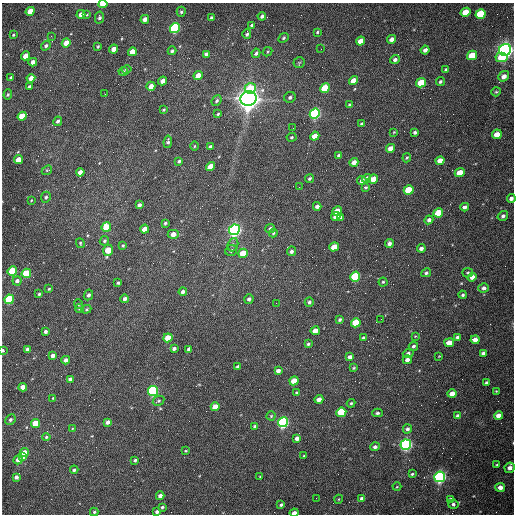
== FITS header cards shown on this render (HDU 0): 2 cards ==
NAXIS1  =                  512 /fastest changing axis
NAXIS2  =                  512 /next to fastest changing axis

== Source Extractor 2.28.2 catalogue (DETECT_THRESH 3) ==
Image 512 x 512 px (HDU 0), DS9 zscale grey, 1 PNG px = 1 image px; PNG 516 x 516 px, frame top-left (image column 1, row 512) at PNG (2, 3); each listed source drawn as its Kron ellipse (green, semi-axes under 4 px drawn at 4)
Background 1530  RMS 23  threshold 69.4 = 3 sigma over >= 5 px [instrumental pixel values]
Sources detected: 228; all 228 listed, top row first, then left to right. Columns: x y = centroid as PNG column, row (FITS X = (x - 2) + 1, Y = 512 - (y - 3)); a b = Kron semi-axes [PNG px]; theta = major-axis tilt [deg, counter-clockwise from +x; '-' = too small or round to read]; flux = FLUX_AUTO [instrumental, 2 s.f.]
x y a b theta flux
103 4 4 3 - 4.7e+04
30 11 4 4 - 2.9e+04
181 12 5 4 - 2.5e+03
465 12 5 4 - 3.2e+04
81 14 4 4 - 1.0e+04
87 14 4 3 - 1.3e+03
481 14 5 4 - 9.5e+04
262 16 4 3 - 3.9e+03
99 17 6 4 79 3.2e+03
211 18 4 3 - 4.2e+03
145 19 4 4 - 1.0e+04
252 25 3 3 - 2.4e+03
175 28 5 4 - 2.6e+05
317 32 3 2 - 1.8e+03
247 34 5 3 - 2.8e+03
13 35 3 3 - 1.5e+03
51 36 3 3 - 1.5e+03
284 38 5 4 - 2.3e+03
392 39 5 4 - 7.5e+03
360 41 5 4 - 1.5e+04
66 43 4 4 - 1.8e+04
46 46 5 4 - 3.4e+03
98 46 3 3 - 1.9e+03
114 49 4 4 - 1.6e+04
321 49 2 2 - 6.9e+02
425 50 4 4 - 6.9e+03
505 50 6 5 - 1.0e+06
172 51 4 4 - 2.8e+03
132 52 4 4 - 2.0e+04
268 52 5 3 - 1.6e+03
256 53 4 4 - 3.5e+03
206 54 4 4 - 3.7e+03
472 55 5 4 - 5.5e+04
26 56 4 4 - 1.9e+04
501 57 6 4 3 4.2e+04
395 59 5 4 - 4.9e+03
33 62 4 4 - 9.4e+03
299 63 5 5 - 2.2e+03
126 69 5 4 - 2.0e+03
446 70 4 3 - 3.6e+03
123 71 5 4 - 2.1e+03
198 76 5 4 - 2.6e+04
504 76 6 4 39 8.7e+03
11 78 3 3 - 2.2e+03
31 78 4 4 - 1.1e+04
354 80 5 4 - 2.3e+04
163 81 4 4 - 1.0e+04
440 82 4 3 - 2.9e+03
421 83 5 4 - 6.1e+04
151 86 4 4 - 1.5e+04
29 87 3 3 - 3.1e+03
250 88 6 5 - 5.3e+04
325 88 5 4 - 6.9e+04
496 92 5 4 - 1.9e+03
8 94 5 4 - 2.2e+03
105 94 2 2 - 8.0e+02
290 97 6 5 - 3.8e+03
249 98 8 7 - 2.0e+06
217 101 5 4 - 3.1e+03
350 105 4 3 - 3.9e+03
164 110 4 3 - 1.6e+03
218 114 3 2 - 1.6e+03
315 114 5 5 - 3.5e+05
22 116 5 4 - 4.4e+04
58 121 5 4 - 4.0e+03
362 124 4 3 - 2.8e+03
293 128 2 2 - 6.9e+02
394 132 3 3 - 1.3e+03
415 132 4 3 - 3.6e+03
497 134 5 4 - 2.1e+04
315 136 5 4 - 2.3e+04
291 137 5 4 - 1.9e+03
168 142 6 4 82 3.1e+03
194 146 4 3 - 1.4e+03
210 147 4 3 - 4.2e+03
391 148 5 4 - 1.4e+04
339 155 4 3 - 3.1e+03
407 158 4 3 - 1.9e+03
18 160 4 4 - 2.4e+04
179 161 4 3 - 2.9e+03
440 161 5 4 - 1.8e+04
354 162 4 4 - 1.3e+04
211 167 5 4 - 3.5e+04
47 170 5 4 - 2.3e+03
80 172 4 4 - 8.1e+03
460 173 5 4 - 2.5e+04
310 178 5 4 - 2.7e+03
367 178 5 4 - 6.7e+03
373 179 5 4 - 2.2e+04
362 180 5 4 - 4.6e+03
299 187 2 2 - 1.1e+03
365 187 4 4 - 2.2e+03
409 190 5 4 - 6.7e+04
46 197 6 5 - 3.4e+03
511 198 4 4 - 6.2e+03
31 200 4 3 - 1.3e+03
139 205 4 4 - 5.6e+03
317 206 4 3 - 5.9e+03
465 207 4 4 - 5.6e+03
337 211 5 4 - 2.6e+04
438 213 5 4 - 4.9e+04
503 216 5 5 - 4.4e+03
336 217 4 4 - 1.3e+04
341 217 4 3 - 4.2e+03
429 220 4 4 - 5.2e+03
165 223 3 3 - 2.5e+03
106 227 5 4 - 4.5e+04
270 228 5 4 - 3.6e+03
144 229 4 4 - 1.5e+04
234 230 5 5 - 6.6e+05
273 233 4 3 - 1.7e+03
173 234 5 4 - 1.4e+04
104 241 5 4 - 3.0e+03
80 243 5 3 - 1.5e+03
389 243 4 4 - 4.9e+03
233 245 7 5 68 3.6e+03
123 246 4 3 - 1.8e+03
334 247 5 4 - 2.9e+04
421 248 4 3 - 5.5e+03
108 250 5 4 - 4.2e+04
231 251 6 5 - 4.2e+03
291 251 5 4 - 4.4e+03
243 253 5 4 - 3.8e+04
12 271 5 4 - 7.1e+04
26 273 5 4 - 8.2e+04
426 273 5 4 - 3.4e+03
468 273 5 4 - 2.1e+03
355 277 5 4 - 1.7e+05
472 277 4 4 - 8.8e+03
17 281 5 4 - 5.9e+03
383 282 4 4 - 2.0e+03
118 283 3 3 - 2.8e+03
483 288 5 5 - 4.8e+03
49 289 4 3 - 1.7e+03
183 292 4 4 - 5.3e+03
39 294 3 3 - 2.0e+03
88 295 5 4 - 4.4e+03
463 295 4 4 - 2.7e+03
9 299 5 4 - 1.4e+05
125 299 4 4 - 5.9e+03
249 299 5 4 - 4.4e+03
309 302 5 4 - 3.5e+03
276 303 2 2 - 9.6e+02
79 304 5 4 - 1.9e+03
80 308 4 4 - 2.4e+03
86 309 5 4 - 1.9e+03
381 319 2 2 - 9.2e+02
340 320 4 3 - 2.7e+03
356 323 5 4 - 6.6e+04
45 331 3 3 - 4.5e+03
315 331 4 4 - 1.6e+04
415 336 3 3 - 1.1e+03
457 337 4 3 - 3.2e+03
168 338 4 4 - 3.5e+04
363 338 4 3 - 2.6e+03
475 340 4 4 - 1.1e+04
449 343 5 4 - 1.9e+04
308 344 3 3 - 2.5e+03
413 346 5 4 - 3.5e+03
174 348 4 3 - 4.1e+03
27 349 4 3 - 5.9e+03
189 349 4 4 - 6.3e+03
3 351 4 3 - 2.7e+03
408 353 5 4 - 3.3e+03
483 353 4 4 - 5.2e+03
53 355 4 4 - 6.8e+03
439 356 4 3 - 1.1e+03
350 357 4 4 - 6.5e+03
66 360 4 4 - 6.5e+03
407 360 4 4 - 6.4e+03
238 367 4 3 - 5.0e+03
354 368 4 3 - 1.7e+03
278 371 4 4 - 7.2e+03
70 379 4 3 - 4.8e+03
294 381 5 4 - 3.1e+04
486 383 4 3 - 3.0e+03
23 387 4 4 - 1.4e+04
153 391 5 5 - 3.5e+05
496 391 3 2 - 1.2e+03
297 393 4 4 - 2.2e+03
452 394 4 4 - 1.2e+04
53 398 2 2 - 1.2e+03
319 399 4 4 - 1.1e+04
158 401 6 5 - 2.5e+03
351 403 4 4 - 2.1e+03
215 407 4 4 - 2.2e+04
341 412 5 4 - 1.0e+05
377 413 5 3 - 2.7e+03
271 416 4 4 - 1.9e+03
458 416 4 4 - 5.5e+03
499 416 4 4 - 1.0e+04
10 420 5 4 - 3.0e+03
107 422 4 3 - 5.8e+03
283 422 5 5 - 4.2e+05
35 423 4 4 - 5.0e+04
255 426 4 3 - 3.3e+03
72 429 4 2 - 1.1e+03
407 429 5 4 - 4.3e+03
46 437 4 4 - 2.1e+03
297 438 4 4 - 6.4e+03
406 445 5 5 - 5.6e+05
375 447 5 4 - 4.6e+03
186 451 3 3 - 1.3e+03
24 453 4 4 - 1.7e+04
304 456 3 2 - 1.2e+03
22 457 4 4 - 1.4e+04
18 460 4 4 - 9.3e+03
135 460 3 3 - 3.0e+03
497 465 4 3 - 1.8e+03
510 468 5 5 - 8.8e+03
74 470 4 4 - 2.9e+03
412 474 4 3 - 1.8e+03
260 476 3 2 - 1.2e+03
16 477 4 4 - 5.9e+03
440 477 5 5 - 6.2e+05
397 487 4 3 - 1.2e+03
500 487 5 4 - 8.9e+03
160 496 4 4 - 7.6e+03
316 498 2 2 - 3.4e+03
362 498 4 3 - 6.1e+03
339 499 4 3 - 1.1e+03
450 499 4 4 - 3.2e+03
453 504 5 4 - 3.6e+03
281 505 4 3 - 2.9e+03
162 507 3 3 - 2.3e+03
94 512 4 4 - 2.0e+03
157 512 4 3 - 4.6e+03
294 513 4 3 - 1.1e+04
At the frame edge (FLAGS 8, measured only in part): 4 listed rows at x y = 103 4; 511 198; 3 351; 294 513